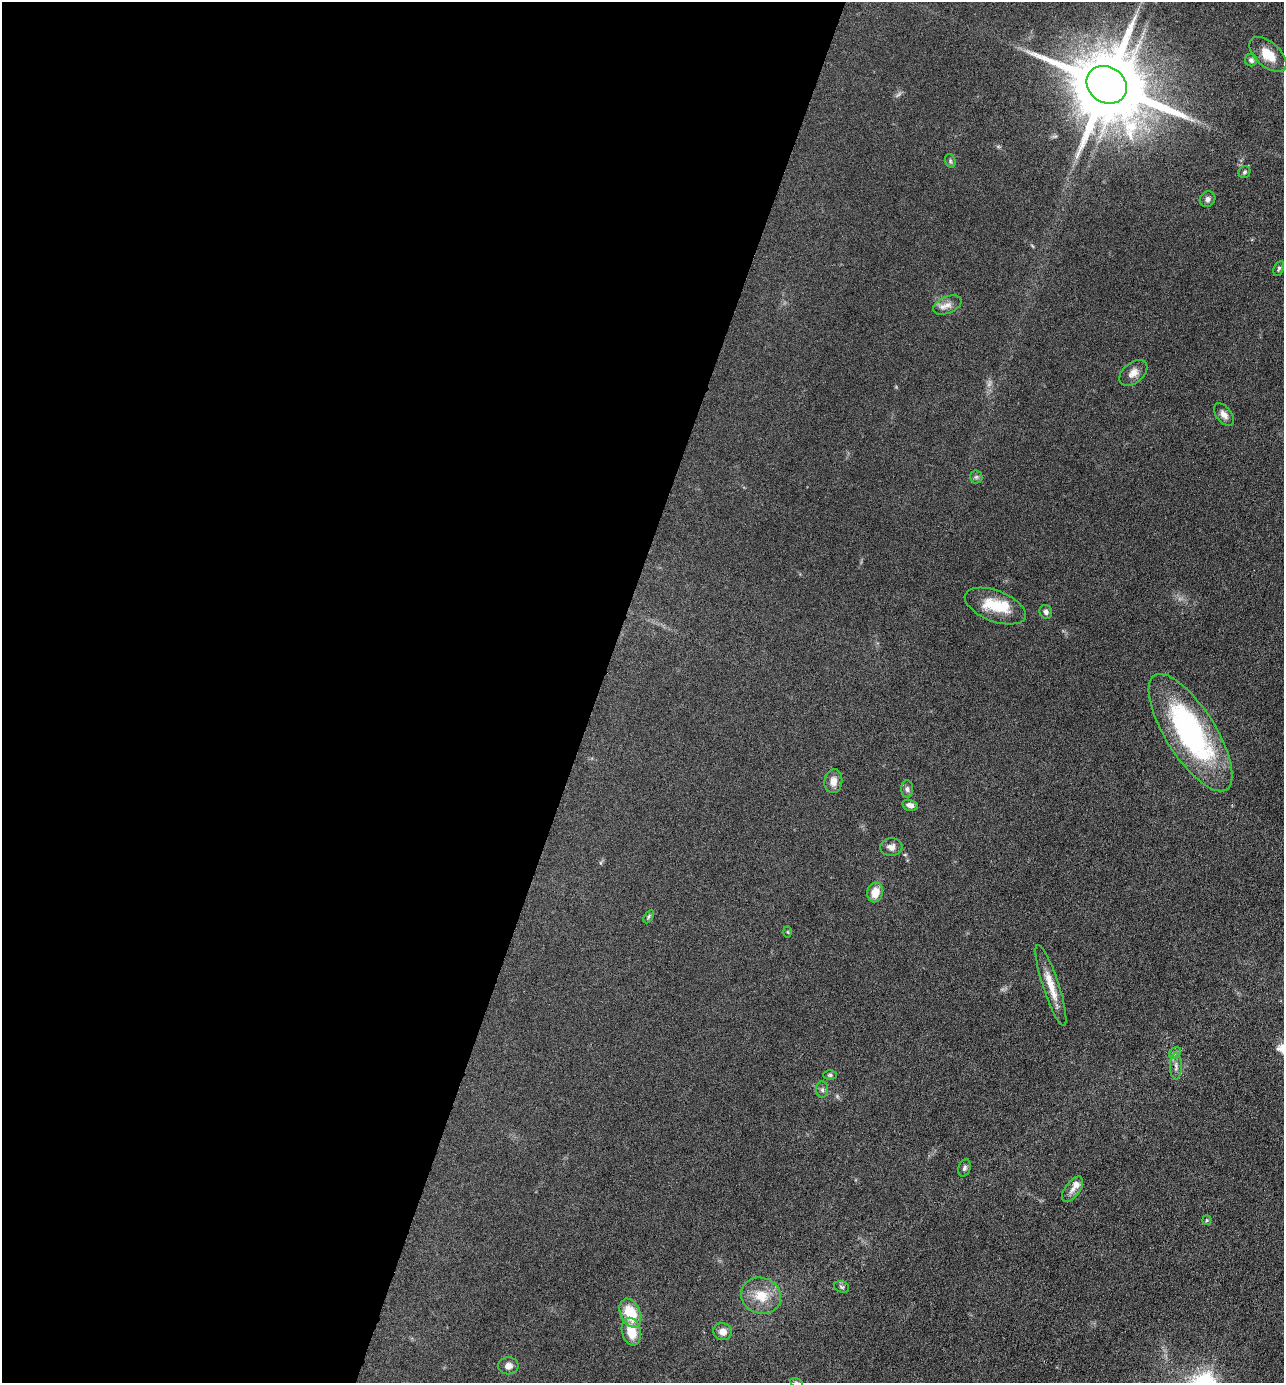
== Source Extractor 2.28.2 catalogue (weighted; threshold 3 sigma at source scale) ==
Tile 5 of 4 x 4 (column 1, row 2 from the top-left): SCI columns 268-1549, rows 2762-4142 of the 5533 x 5522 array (HDU 1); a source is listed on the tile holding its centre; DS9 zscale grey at full resolution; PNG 1286 x 1385 px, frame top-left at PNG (2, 2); each listed source drawn as its Kron ellipse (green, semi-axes under 4 px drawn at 4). Shown black and unused: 47% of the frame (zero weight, under 4 of 8 exposures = <1% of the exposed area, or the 3 px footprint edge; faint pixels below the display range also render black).
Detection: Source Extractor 2.28.2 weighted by HDU 2 'WHT'; one run over the whole footprint, this tile lists its part. Background 0.067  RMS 0.0053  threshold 0.0215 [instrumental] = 3 sigma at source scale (4.09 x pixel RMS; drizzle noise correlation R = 1.36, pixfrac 0.8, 0.05/0.05 arcsec/px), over >= 5 px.
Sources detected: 41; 2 too faint to see at this stretch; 2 inside a brighter object's white glare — neither listed nor drawn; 1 inside a brighter listed object's ellipse — not listed separately; the other 36 listed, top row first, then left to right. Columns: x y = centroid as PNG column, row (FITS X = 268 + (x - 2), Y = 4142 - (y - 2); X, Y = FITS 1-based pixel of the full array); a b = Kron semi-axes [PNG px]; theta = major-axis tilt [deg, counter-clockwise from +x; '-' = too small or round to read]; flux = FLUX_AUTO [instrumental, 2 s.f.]
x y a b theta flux
1268 54 22 12 -42 9.8
1251 60 6 6 - 1.4
1107 85 21 18 -35 5500
950 161 7 5 -71 0.81
1244 172 6 5 - 0.99
1207 199 8 7 - 1.8
1279 269 8 4 65 0.96
947 305 15 8 23 3.5
1133 373 16 10 39 3.9
1224 414 13 7 -52 2.7
976 477 6 6 - 0.98
995 606 32 15 -21 16
1046 612 7 6 - 1.5
1190 733 67 25 -58 98
833 781 12 9 82 4
907 789 8 6 -88 1.4
910 805 8 5 -14 2.2
891 847 11 8 4 2.7
875 892 10 7 77 6.3
649 916 7 4 60 0.82
788 932 5 3 - 0.52
1051 985 42 8 -72 9.1
1175 1053 6 5 - 1.1
1176 1066 13 6 -90 2.2
830 1075 7 5 0 0.84
822 1090 8 6 -88 1.3
964 1168 9 6 72 1.4
1073 1189 15 7 54 3
1207 1220 5 4 - 0.53
842 1287 8 5 -17 0.98
761 1296 20 18 -20 11
630 1313 15 10 -67 15
631 1332 14 9 -77 11
722 1332 9 8 - 3.9
508 1366 10 8 0 2.7
796 1382 6 4 -19 0.63
Isophote crosses this tile's border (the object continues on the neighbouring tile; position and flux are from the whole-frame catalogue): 1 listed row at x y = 796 1382